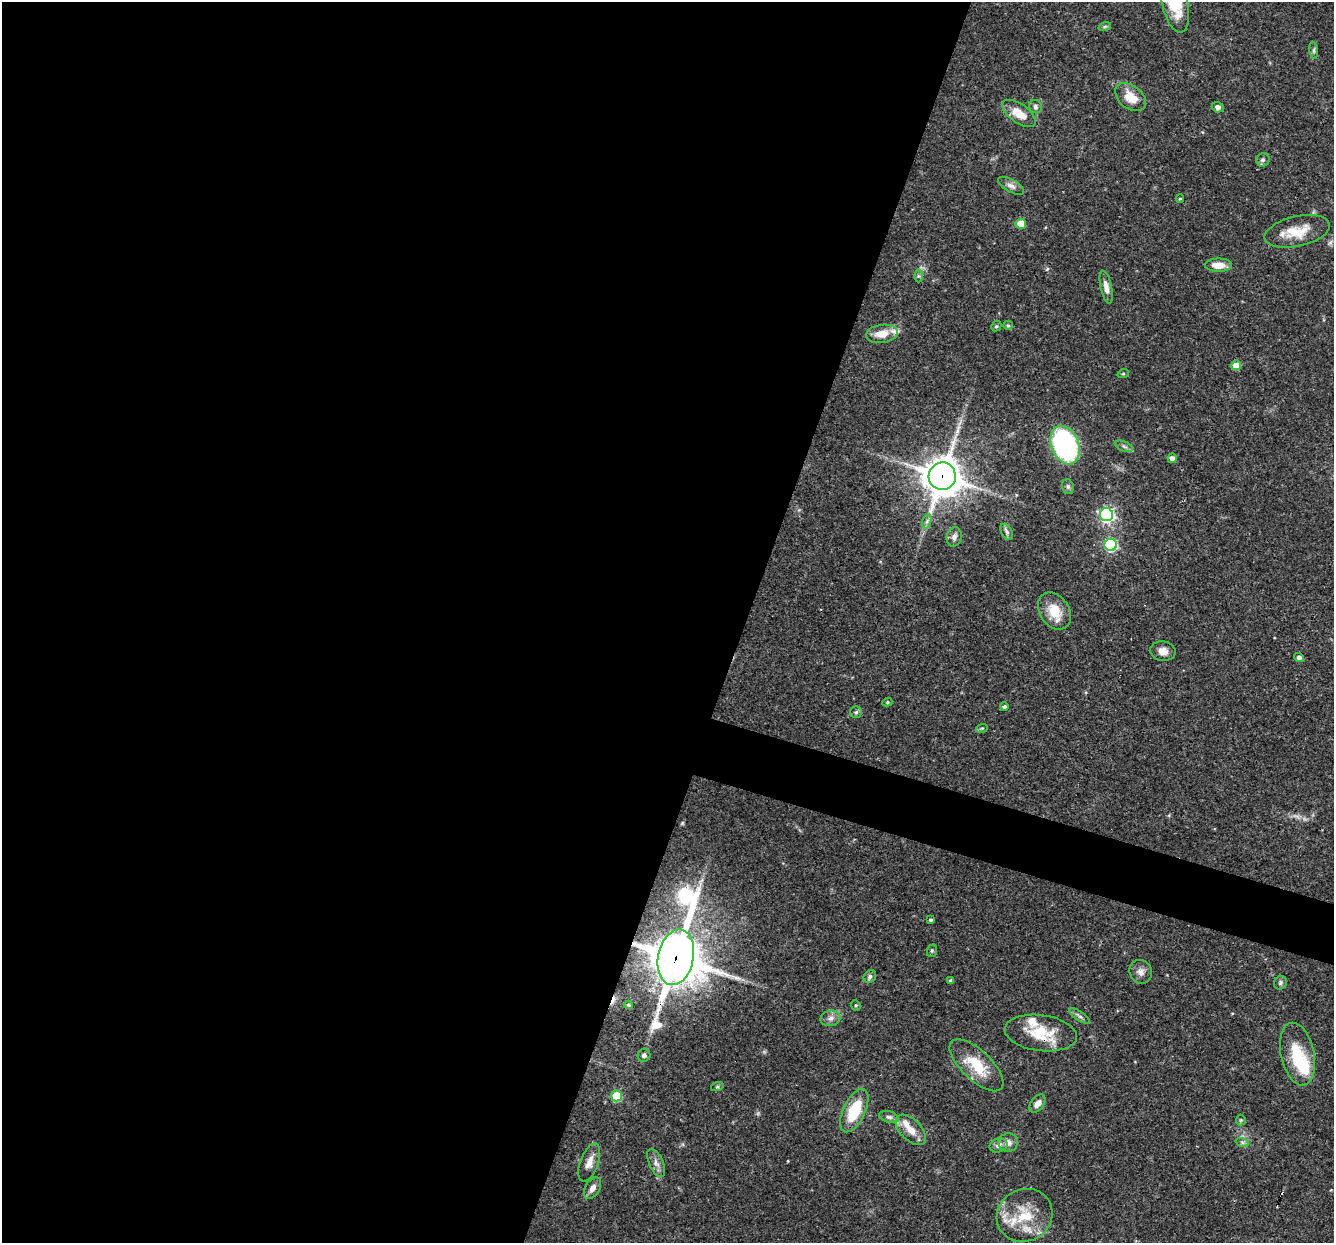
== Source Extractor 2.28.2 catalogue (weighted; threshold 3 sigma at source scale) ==
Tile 5 of 4 x 4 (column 1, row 2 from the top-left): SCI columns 1-1332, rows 2737-3977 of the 5329 x 5346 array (HDU 1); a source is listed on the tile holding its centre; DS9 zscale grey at full resolution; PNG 1336 x 1245 px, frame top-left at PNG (2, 2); each listed source drawn as its Kron ellipse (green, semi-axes under 4 px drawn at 4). Shown black and unused: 58% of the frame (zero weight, under 3 of 4 exposures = <1% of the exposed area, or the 3 px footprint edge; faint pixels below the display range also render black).
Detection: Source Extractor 2.28.2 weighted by HDU 2 'WHT'; one run over the whole footprint, this tile lists its part. Background 0.0579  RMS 0.0033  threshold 0.0147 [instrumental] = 3 sigma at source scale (4.5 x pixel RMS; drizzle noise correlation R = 1.50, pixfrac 1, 0.05/0.05 arcsec/px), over >= 5 px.
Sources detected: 73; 1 inside a brighter object's white glare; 2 cosmic-ray / hot-pixel residue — neither listed nor drawn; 4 inside a brighter listed object's ellipse — not listed separately; the other 66 listed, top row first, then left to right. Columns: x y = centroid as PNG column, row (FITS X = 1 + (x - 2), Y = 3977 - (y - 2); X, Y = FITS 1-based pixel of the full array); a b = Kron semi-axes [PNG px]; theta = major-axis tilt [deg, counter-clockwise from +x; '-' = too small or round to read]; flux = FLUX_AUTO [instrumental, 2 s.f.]
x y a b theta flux
1175 2 31 13 -77 13
1105 26 6 4 19 0.5
1314 50 8 4 -82 0.62
1131 97 17 11 -37 5.3
1035 107 7 6 - 0.88
1218 107 6 5 - 0.91
1019 113 19 9 -35 5.7
1263 160 7 6 - 0.88
1011 186 14 6 -28 1.6
1180 198 4 3 - 0.26
1021 224 5 5 - 6.1
1297 231 33 15 13 8.4
1219 265 13 6 0 4.2
918 276 6 4 -90 0.54
1106 287 16 5 -77 2.2
1008 325 5 4 - 0.45
996 326 5 4 - 0.48
882 334 16 9 8 4.6
1236 365 5 5 - 4.2
1123 374 6 3 19 0.35
1065 445 20 13 -68 55
1124 446 9 5 -24 0.9
1172 458 4 4 - 2
942 476 14 13 - 750
1068 487 7 5 -75 0.7
1106 515 7 6 - 85
927 521 7 4 72 0.87
1007 532 9 5 -61 0.92
954 537 10 7 78 1.5
1111 545 6 6 - 40
1054 611 20 14 -56 7.1
1163 651 12 10 -9 2.5
1299 657 5 4 - 1.1
887 702 5 4 - 0.44
1004 707 4 4 - 0.77
856 712 6 6 - 0.71
982 728 6 3 18 0.38
931 920 3 3 - 0.62
932 951 6 5 - 0.47
676 957 28 17 78 1400
1141 972 12 11 - 2.1
870 977 7 5 51 1
951 981 4 3 - 0.79
1280 983 7 6 - 0.78
628 1005 4 4 - 0.5
856 1005 5 4 - 0.49
1079 1016 12 4 -35 1
831 1018 10 7 12 1.7
1041 1033 36 18 -8 12
1297 1054 32 16 -78 13
644 1055 6 6 - 0.86
976 1065 34 15 -44 11
717 1087 6 4 18 0.46
616 1096 5 5 - 14
1037 1104 10 6 54 2
854 1111 23 11 65 13
889 1117 10 5 -15 1
1241 1120 5 5 - 0.42
911 1130 19 10 -45 4.3
1242 1142 7 4 -19 0.68
1008 1143 9 9 - 2.2
999 1145 9 7 13 1.4
589 1163 20 9 70 3
656 1163 15 7 -66 1.9
593 1188 12 7 59 2.1
1024 1215 28 26 30 13
Overlapping masked pixels (flux is a lower limit): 3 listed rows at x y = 942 476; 676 957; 1041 1033
Isophote crosses this tile's border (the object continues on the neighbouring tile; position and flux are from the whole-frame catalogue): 1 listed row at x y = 1175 2